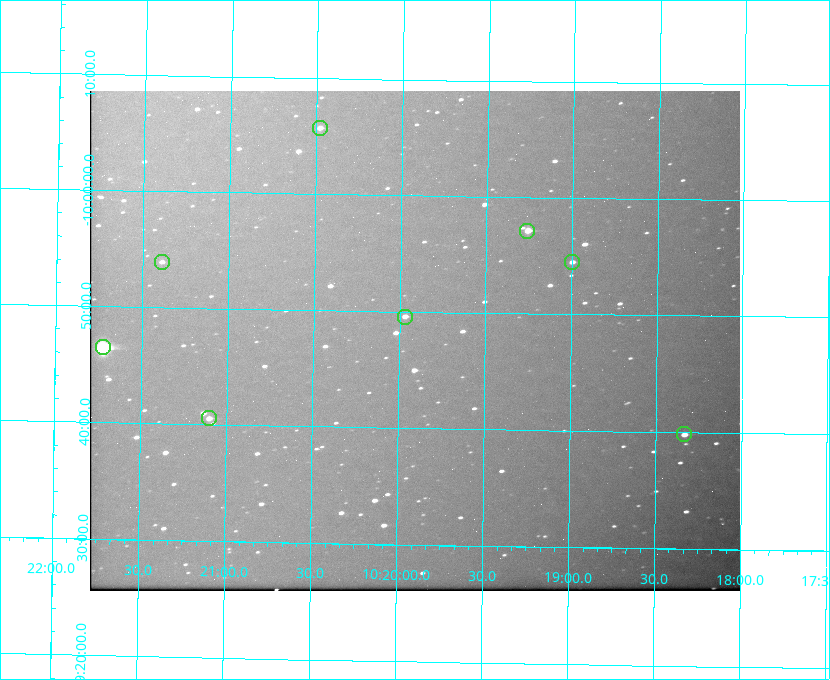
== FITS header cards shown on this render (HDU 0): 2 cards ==
NAXIS1  =                  650 / Width of table row in bytes
NAXIS2  =                  500 / Number of rows in table

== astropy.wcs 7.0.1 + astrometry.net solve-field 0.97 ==
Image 650 x 500 px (HDU 0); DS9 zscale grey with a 90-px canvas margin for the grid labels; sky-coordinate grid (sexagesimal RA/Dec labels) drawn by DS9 from the SOLVED WCS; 8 Tycho-2 reference stars matched to detected sources circled (green)
Header WCS: none
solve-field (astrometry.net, Tycho-2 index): SOLVED blind (the file carries no WCS)
Solved WCS: RA---TAN-SIP/DEC--TAN-SIP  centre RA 10:19:55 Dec -09:48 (154.98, -9.79 deg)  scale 5.17 arcsec/px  FOV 56.0' x 43.0'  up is +179 deg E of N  parity flipped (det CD > 0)
(file carries no celestial WCS; the grid is the blind solution)
Tycho-2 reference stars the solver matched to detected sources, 8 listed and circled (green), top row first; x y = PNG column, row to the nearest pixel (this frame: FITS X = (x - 90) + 1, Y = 500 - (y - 91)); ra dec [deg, ICRS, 3 dp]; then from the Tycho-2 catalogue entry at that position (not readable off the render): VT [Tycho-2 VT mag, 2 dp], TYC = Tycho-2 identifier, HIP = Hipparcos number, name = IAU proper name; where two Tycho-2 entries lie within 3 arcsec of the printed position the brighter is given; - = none
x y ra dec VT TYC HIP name
320 128 155.120 -10.095 10.96 5493-78-1 - -
527 231 154.815 -9.952 9.91 5490-258-1 50532 -
162 262 155.347 -9.899 11.51 5490-199-1 - -
572 262 154.750 -9.908 10.76 5490-212-1 - -
405 317 154.992 -9.826 10.90 5490-153-1 - -
103 347 155.431 -9.774 8.41 5490-124-1 50747 -
209 418 155.275 -9.676 10.79 5490-27-1 - -
684 434 154.583 -9.663 10.90 5490-13-1 - -